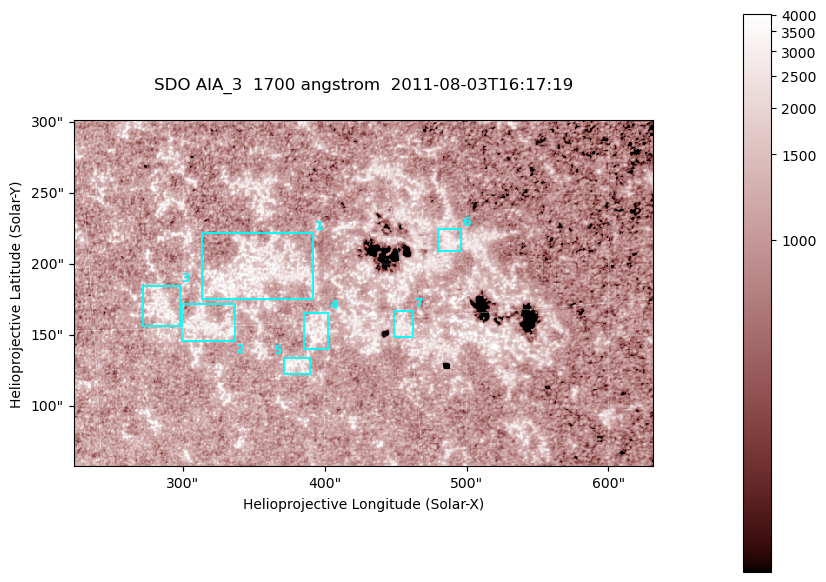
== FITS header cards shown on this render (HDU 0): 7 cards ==
TELESCOP= 'SDO     '           /
INSTRUME= 'AIA_3   '           /
WAVELNTH=                 1700 /
WAVEUNIT= 'angstrom'           /
DATE-OBS= '2011-08-03T16:17:19.712' /
CTYPE1  = 'HPLN-TAN'           /
CTYPE2  = 'HPLT-TAN'           /

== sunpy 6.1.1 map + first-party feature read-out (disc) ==
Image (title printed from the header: SDO AIA_3  1700 angstrom  2011-08-03T16:17:19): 666 x 399 px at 0.613 arcsec/px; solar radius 946 arcsec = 1543 px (partial field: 3.6% of the solar disc is inside the frame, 100% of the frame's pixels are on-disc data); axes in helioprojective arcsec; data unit not stated in the header (colour bar unlabelled)
Pointing: header CRPIX1/2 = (2049.23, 2048.32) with CRVAL1/2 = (0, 0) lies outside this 666 x 399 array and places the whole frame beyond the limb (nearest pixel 1.4 R_sun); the SolarSoft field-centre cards XCEN/YCEN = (427.1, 179.6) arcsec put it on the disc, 1977 arcsec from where CRPIX/CRVAL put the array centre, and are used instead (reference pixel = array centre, CRVAL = XCEN/YCEN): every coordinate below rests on XCEN/YCEN
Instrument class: DISC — disc imager (sunpy class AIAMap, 1700 A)
Bright regions (active regions / flare kernels): reference = the on-disc median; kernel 5 px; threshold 5 sigma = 1296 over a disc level ~1070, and >= 1.15x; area >= 265 px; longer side >= 5 px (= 3.1 arcsec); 7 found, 7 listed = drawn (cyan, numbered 1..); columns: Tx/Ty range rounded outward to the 2 arcsec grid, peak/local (2 s.f.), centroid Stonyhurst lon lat
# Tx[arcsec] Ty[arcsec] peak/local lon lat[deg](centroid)
1 314..392 174..222 3.4 +23 +17
2 298..338 144..172 3.1 +20 +15
3 272..298 156..186 3.2 +18 +16
4 384..404 140..166 3.4 +25 +15
5 370..390 122..134 3.3 +24 +13
6 480..498 208..226 2.9 +33 +18
7 448..462 148..168 2.8 +30 +15